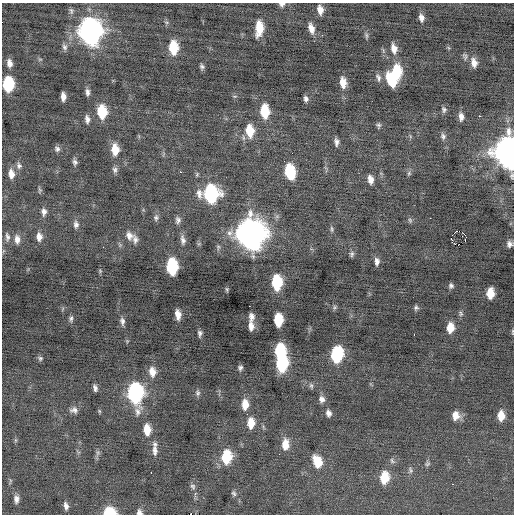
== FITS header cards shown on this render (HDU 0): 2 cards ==
NAXIS1  =                  512 / Axis length
NAXIS2  =                  512 / Axis length

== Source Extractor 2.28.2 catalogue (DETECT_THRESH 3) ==
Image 512 x 512 px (HDU 0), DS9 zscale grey, 1 PNG px = 1 image px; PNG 516 x 516 px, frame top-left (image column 1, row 512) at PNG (2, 3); no overlay
Background -0.0741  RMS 0.85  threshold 2.54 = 3 sigma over >= 5 px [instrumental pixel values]
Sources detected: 135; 1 with non-positive FLUX_AUTO (blend fragments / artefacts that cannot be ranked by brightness) is not listed; the other 134 listed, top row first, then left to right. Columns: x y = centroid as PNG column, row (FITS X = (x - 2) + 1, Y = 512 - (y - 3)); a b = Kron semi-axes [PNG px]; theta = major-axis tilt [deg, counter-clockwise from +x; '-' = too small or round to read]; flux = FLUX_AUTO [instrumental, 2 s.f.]
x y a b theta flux
282 4 6 6 - 180
320 10 10 6 -80 430
71 11 9 5 -82 140
421 18 9 6 -80 280
259 28 13 7 86 1200
311 28 12 6 -74 450
90 31 14 11 -88 33000
322 35 2 2 - 360
366 36 10 4 86 110
64 47 8 7 - 180
173 48 12 8 -87 1800
394 48 13 7 -78 470
465 56 10 6 -70 150
40 59 6 4 18 67
9 63 9 6 -80 300
474 63 12 7 -77 420
202 66 7 5 -77 140
397 72 14 9 -87 2000
378 78 11 6 -69 200
391 80 14 7 -64 1800
343 83 11 7 -83 620
8 84 11 8 90 3200
87 92 9 5 -85 210
63 97 8 5 -86 340
306 99 7 5 -72 170
444 110 8 6 -75 150
265 111 12 7 -86 1700
102 112 11 8 -85 1900
479 116 3 2 - 210
461 117 9 6 -74 280
87 119 9 6 -83 240
460 121 3 3 - 140
379 125 7 5 86 120
250 131 13 8 -83 1300
410 136 7 4 -72 75
443 136 9 7 -79 190
336 142 8 4 -84 220
57 149 8 7 - 180
115 149 12 7 -86 920
509 152 14 10 -87 74000
75 162 8 5 -75 160
19 165 10 7 -84 210
115 170 8 6 -81 170
180 172 2 2 - 230
290 172 12 8 -80 2700
409 173 6 5 - 99
11 174 11 7 -82 470
370 179 10 6 -82 390
40 190 8 5 -90 99
199 193 14 8 -82 360
211 194 12 10 -88 6800
44 212 9 6 -87 260
156 218 9 6 85 160
178 220 9 7 -90 190
410 220 7 5 -69 100
76 225 10 7 -84 220
332 229 9 4 -89 120
455 232 3 2 - 80
230 233 11 8 48 350
251 234 15 12 -87 63000
465 235 4 2 - 200
129 236 11 9 -58 370
7 237 12 6 -80 210
39 237 10 7 -86 350
17 239 12 7 -86 330
135 240 10 7 -83 230
183 240 13 6 -80 260
465 240 3 2 - 47
455 244 2 2 - 75
509 244 7 6 - 220
458 245 2 2 - 1100
103 247 2 2 - 280
352 254 7 6 - 130
377 261 9 6 -87 250
172 267 12 7 -87 4200
100 271 5 4 - 65
276 282 11 7 -89 2900
451 286 5 5 - 130
227 289 6 4 -82 77
490 293 9 6 89 900
249 306 2 2 - 180
334 307 7 5 57 100
416 308 6 5 - 120
461 313 8 5 -87 110
178 314 9 5 -84 440
251 317 9 6 86 280
71 318 8 5 81 140
278 320 10 7 -90 1800
122 321 10 6 -81 210
251 326 9 5 -85 330
450 328 9 6 88 770
512 331 6 3 89 61
200 333 6 4 86 150
414 334 3 2 - 120
280 352 11 8 87 3400
337 355 11 8 80 4600
40 358 7 6 - 120
282 364 11 8 84 4600
240 368 5 4 - 140
152 372 11 8 -82 540
311 386 8 5 -63 130
95 388 7 4 -75 180
135 393 14 9 -86 10000
198 393 8 6 -82 130
322 399 8 7 - 270
245 404 11 7 90 660
74 410 11 7 -5 250
99 411 6 4 -88 66
328 413 8 6 -73 230
456 416 9 8 - 540
501 416 9 6 -90 720
251 423 10 7 88 780
147 430 11 7 -84 820
15 440 7 4 90 77
155 444 8 6 -53 150
285 444 12 8 89 720
155 450 13 7 -86 310
98 453 8 6 83 150
279 454 2 2 - 79
226 457 11 8 85 2400
392 461 9 5 -56 130
317 462 12 8 -69 1200
427 464 7 6 - 120
410 470 10 5 -68 130
151 472 2 2 - 240
384 478 12 8 82 1300
452 484 3 2 - 100
193 486 7 6 - 130
234 493 8 5 -57 130
16 499 10 6 89 260
66 506 9 5 -77 240
110 512 10 7 0 1800
139 512 7 6 - 220
191 514 2 2 - 300
At the frame edge (FLAGS 8, measured only in part): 6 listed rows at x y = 282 4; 509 152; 512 331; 110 512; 139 512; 191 514
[1 non-positive-flux detection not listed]